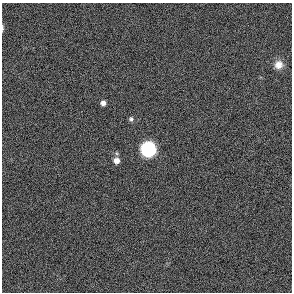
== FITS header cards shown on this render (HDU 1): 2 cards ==
NAXIS1  =                  290 / length of data axis 1
NAXIS2  =                  290 / length of data axis 2

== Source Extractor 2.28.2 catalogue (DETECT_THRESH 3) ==
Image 290 x 290 px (HDU 1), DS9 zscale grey, 1 PNG px = 1 image px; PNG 294 x 294 px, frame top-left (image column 1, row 290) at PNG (2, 3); no overlay
Background -0.425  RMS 45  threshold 136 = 3 sigma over >= 5 px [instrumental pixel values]
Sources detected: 6; all 6 listed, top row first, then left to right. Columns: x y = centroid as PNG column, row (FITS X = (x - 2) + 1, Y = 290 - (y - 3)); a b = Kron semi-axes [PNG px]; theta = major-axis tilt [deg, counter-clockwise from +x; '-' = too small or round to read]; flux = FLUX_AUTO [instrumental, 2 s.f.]
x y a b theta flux
2 28 8 3 90 4.8e+03
279 65 11 10 - 2.7e+04
103 103 5 5 - 1.2e+04
131 119 6 6 - 6.8e+03
148 149 7 7 - 1.3e+06
116 161 7 7 - 1.8e+04
At the frame edge (FLAGS 8, measured only in part): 1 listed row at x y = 2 28